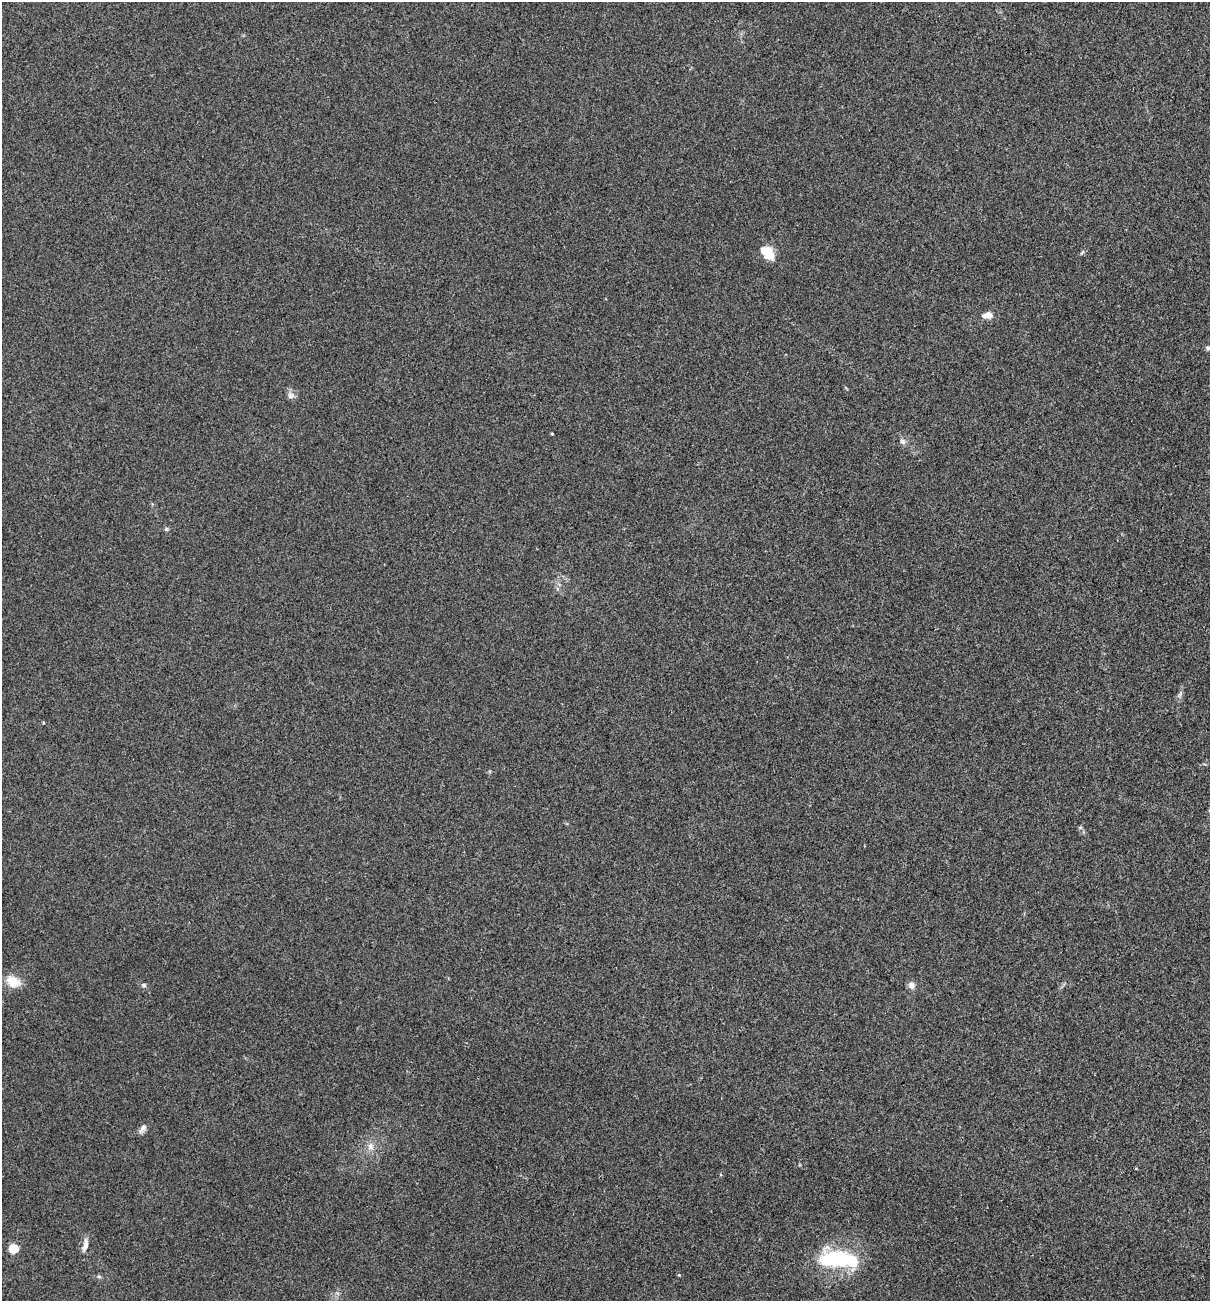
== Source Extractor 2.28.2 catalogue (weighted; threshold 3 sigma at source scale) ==
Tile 6 of 4 x 4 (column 2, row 2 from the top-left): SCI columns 1334-2541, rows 2597-3895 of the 5209 x 5195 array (HDU 1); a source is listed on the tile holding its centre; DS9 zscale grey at full resolution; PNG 1212 x 1303 px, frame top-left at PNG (2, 2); no overlay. Shown black and unused: <1% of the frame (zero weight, under 3 of 4 exposures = <1% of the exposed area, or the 3 px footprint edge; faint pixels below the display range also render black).
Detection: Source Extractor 2.28.2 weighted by HDU 2 'WHT'; one run over the whole footprint, this tile lists its part. Background 0.12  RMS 0.0065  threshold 0.0294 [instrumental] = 3 sigma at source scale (4.5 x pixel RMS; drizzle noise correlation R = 1.50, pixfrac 1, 0.05/0.05 arcsec/px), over >= 5 px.
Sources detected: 23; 2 inside a brighter object's white glare — not listed; the other 21 listed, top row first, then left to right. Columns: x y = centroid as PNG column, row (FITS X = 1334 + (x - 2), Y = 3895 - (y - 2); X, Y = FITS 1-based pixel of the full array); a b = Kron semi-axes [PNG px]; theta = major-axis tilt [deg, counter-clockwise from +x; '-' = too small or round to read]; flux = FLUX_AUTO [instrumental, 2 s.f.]
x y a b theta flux
768 253 14 9 -51 17
1082 253 8 3 45 0.87
988 315 11 7 7 5.7
1208 348 7 6 - 1.5
291 395 10 9 - 2.9
552 434 3 3 - 0.62
903 442 8 7 - 2.1
166 529 6 5 - 1
1180 695 10 3 69 1.4
43 722 3 3 - 0.75
1080 827 6 4 0 0.85
13 981 19 13 -29 9.7
144 985 7 5 14 1.3
911 985 9 8 - 3.5
143 1128 14 6 55 3.1
371 1146 11 7 -68 3.8
85 1245 18 6 77 4.5
13 1248 5 5 - 34
839 1259 36 21 -38 35
679 1275 4 3 - 0.6
99 1276 5 5 - 1.1
Isophote crosses this tile's border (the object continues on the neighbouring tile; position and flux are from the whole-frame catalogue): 1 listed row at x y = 1208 348